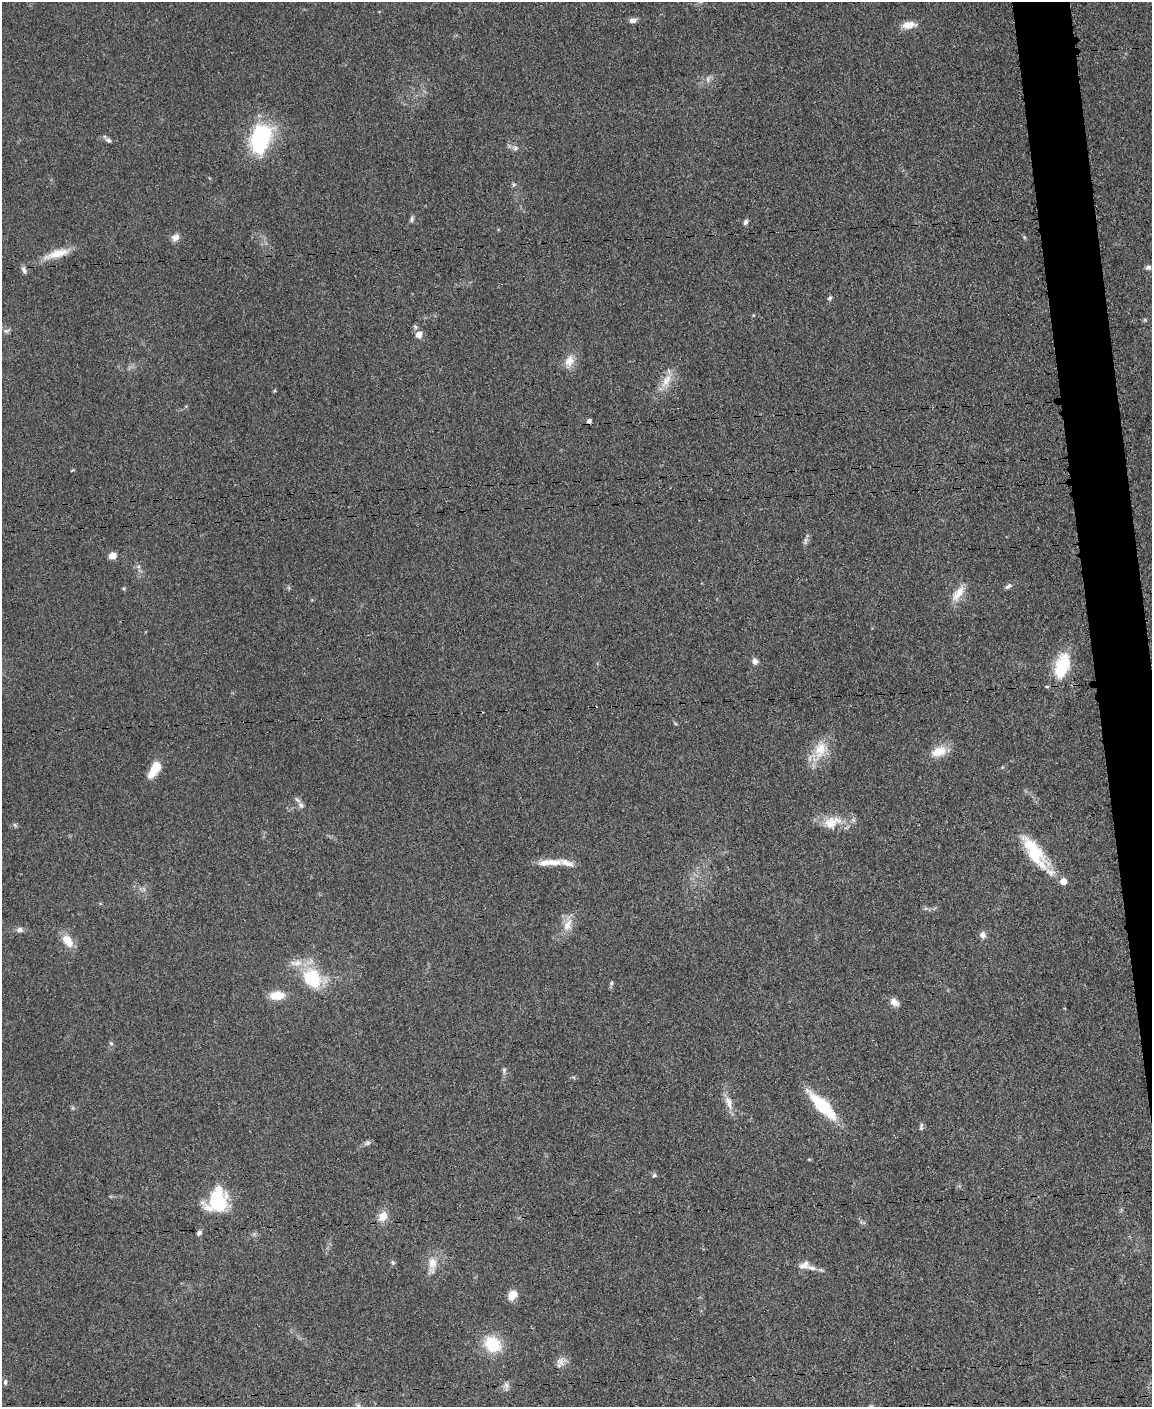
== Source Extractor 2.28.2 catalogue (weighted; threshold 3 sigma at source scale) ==
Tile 6 of 4 x 3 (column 2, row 2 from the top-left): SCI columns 1155-2304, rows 1650-3054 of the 4612 x 4594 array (HDU 1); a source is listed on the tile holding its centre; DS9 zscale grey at full resolution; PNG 1154 x 1409 px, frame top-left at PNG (2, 2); no overlay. Shown black and unused: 3% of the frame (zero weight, under 3 of 5 exposures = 1% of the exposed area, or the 3 px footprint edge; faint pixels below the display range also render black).
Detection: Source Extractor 2.28.2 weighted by HDU 2 'WHT'; one run over the whole footprint, this tile lists its part. Background 0.0654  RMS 0.0062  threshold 0.0279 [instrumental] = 3 sigma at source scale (4.5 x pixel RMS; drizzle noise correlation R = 1.50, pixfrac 1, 0.05/0.05 arcsec/px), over >= 5 px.
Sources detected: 69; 3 cosmic-ray / hot-pixel residue — not listed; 6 inside a brighter listed object's ellipse — not listed separately; the other 60 listed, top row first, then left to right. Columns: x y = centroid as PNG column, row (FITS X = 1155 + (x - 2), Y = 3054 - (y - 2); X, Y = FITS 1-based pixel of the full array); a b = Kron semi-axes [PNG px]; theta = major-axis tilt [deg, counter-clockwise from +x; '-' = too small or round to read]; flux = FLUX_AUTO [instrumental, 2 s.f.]
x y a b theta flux
633 20 9 5 5 2.6
908 25 15 8 9 7.1
708 79 9 4 -82 1.4
261 138 30 18 73 64
108 140 8 6 -33 1.6
515 148 7 5 69 1.5
514 185 6 6 - 1.1
411 219 8 5 83 1.3
745 222 7 5 64 1.7
175 237 11 8 43 3.3
57 254 33 9 17 11
1148 267 8 6 15 1.6
24 270 9 6 -62 2
830 298 6 5 - 1.3
6 331 7 5 41 1.4
419 334 9 8 - 4.7
569 361 17 13 69 6.7
666 381 22 9 57 8.3
805 541 11 4 81 1.7
113 556 9 7 13 3.9
1008 586 10 6 33 1.8
124 588 5 4 - 0.8
958 593 24 10 56 8.1
755 661 7 6 - 2.8
1062 666 29 15 71 27
820 750 24 15 73 15
939 751 19 11 17 11
154 769 20 9 58 13
301 805 10 7 -53 2.8
832 822 27 15 20 13
15 825 6 4 -46 0.99
1034 853 43 17 -55 30
553 862 19 9 -9 6.2
1063 881 5 5 - 7.9
567 925 19 10 64 7.4
20 930 9 7 -12 2.3
983 935 7 7 - 3.2
68 941 17 10 -53 8.8
313 978 29 21 -56 29
611 983 6 4 88 0.95
277 995 15 9 5 11
894 1002 12 8 -34 3.8
111 1043 5 5 - 0.97
504 1070 10 5 87 1.5
728 1102 19 8 -73 5.8
822 1106 34 11 -45 36
921 1126 11 4 81 1.4
367 1143 10 5 24 1.7
654 1175 6 5 - 1
217 1201 24 20 42 35
382 1216 11 10 - 6.7
199 1233 7 6 - 1.6
393 1262 6 6 - 1.1
432 1263 18 12 -85 8
804 1265 14 9 22 4.1
512 1295 11 8 59 7.2
492 1344 17 14 -37 24
560 1362 13 10 -73 4.1
5 1382 8 5 -90 1.4
358 1406 6 6 - 1.4
Isophote crosses this tile's border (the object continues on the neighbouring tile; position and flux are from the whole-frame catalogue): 1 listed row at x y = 358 1406